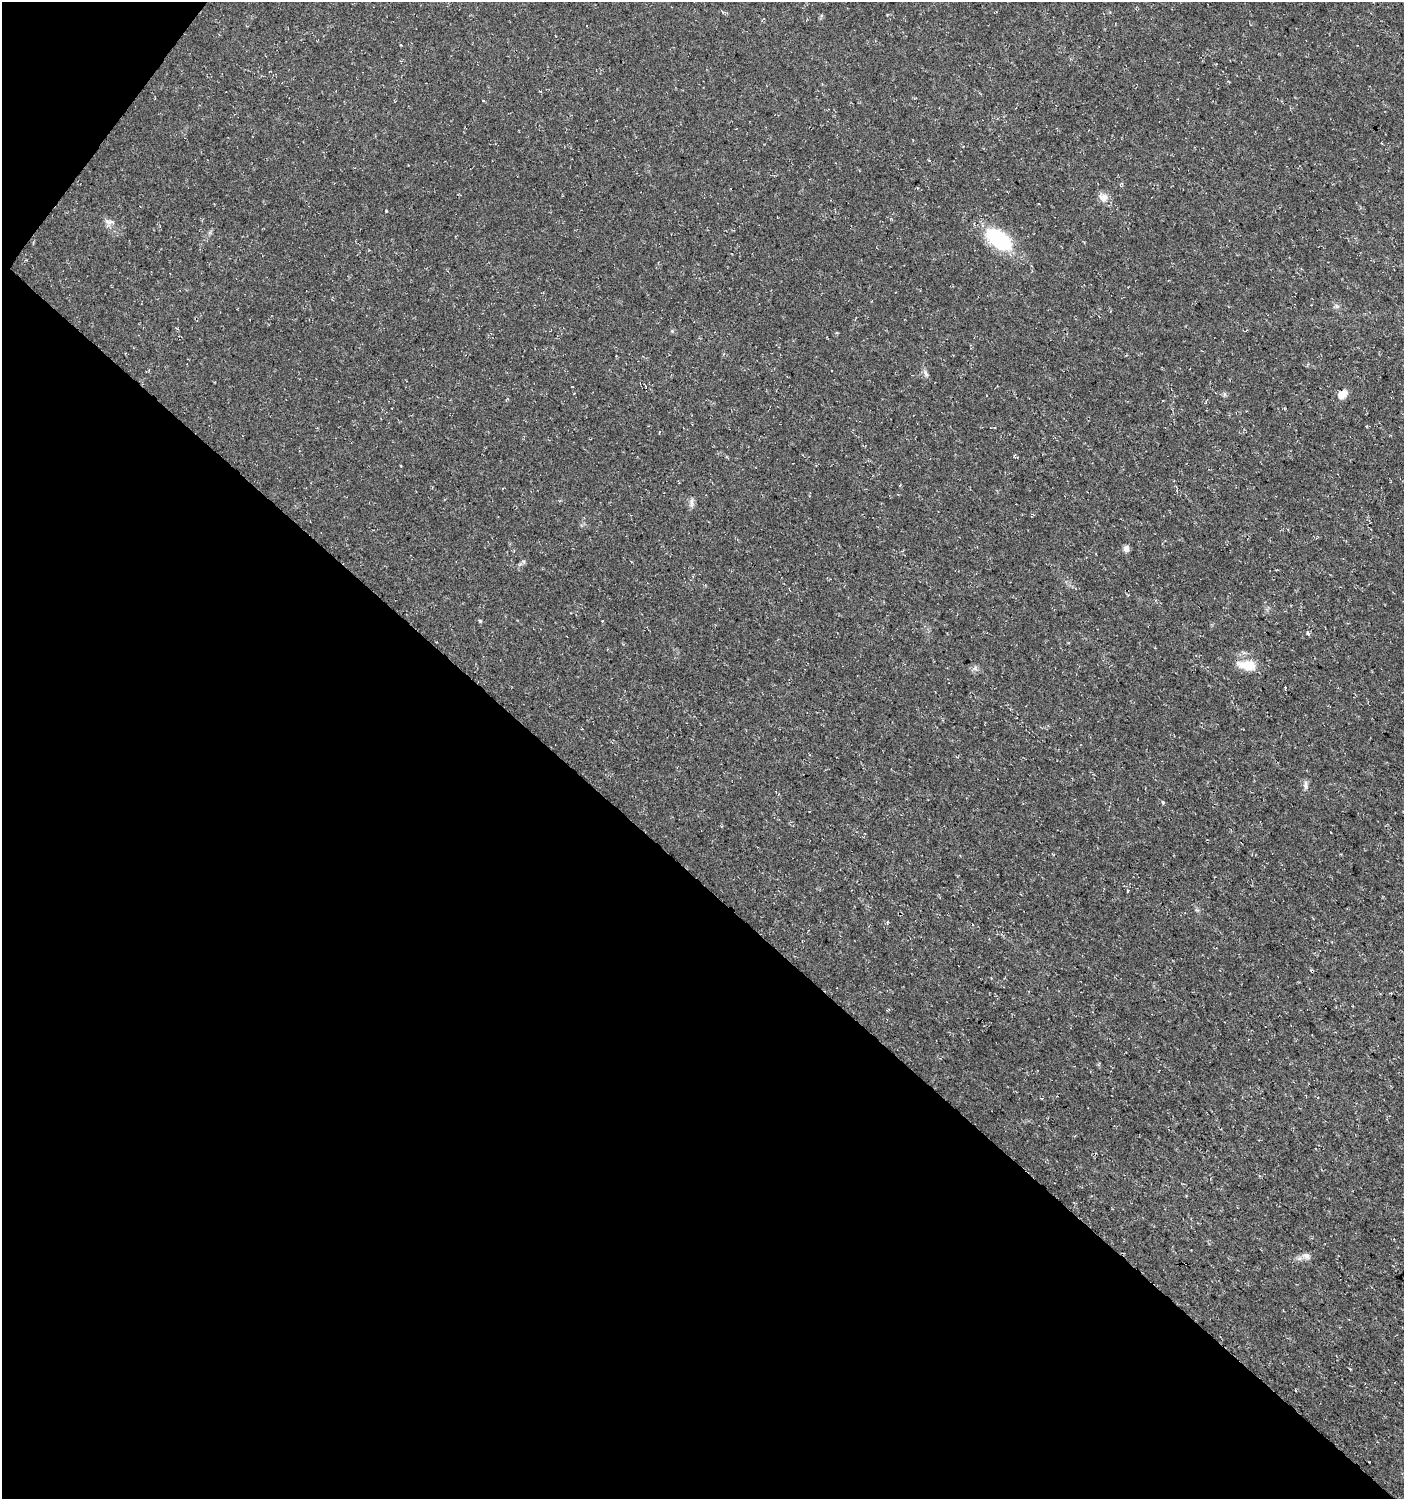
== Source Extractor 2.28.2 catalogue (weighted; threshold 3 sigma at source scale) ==
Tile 9 of 4 x 4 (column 1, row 3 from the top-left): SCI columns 241-1642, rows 1500-2996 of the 6029 x 6004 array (HDU 1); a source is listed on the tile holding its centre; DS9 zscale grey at full resolution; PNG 1406 x 1501 px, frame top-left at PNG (2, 2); no overlay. Shown black and unused: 42% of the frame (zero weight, under 3 of 4 exposures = <1% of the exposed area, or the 3 px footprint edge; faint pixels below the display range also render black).
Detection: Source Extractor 2.28.2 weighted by HDU 2 'WHT'; one run over the whole footprint, this tile lists its part. Background 0.0176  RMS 0.0035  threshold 0.0156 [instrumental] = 3 sigma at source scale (4.5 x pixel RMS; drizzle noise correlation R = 1.50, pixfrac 1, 0.0396/0.0396 arcsec/px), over >= 5 px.
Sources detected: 23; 1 cosmic-ray / hot-pixel residue — not listed; the other 22 listed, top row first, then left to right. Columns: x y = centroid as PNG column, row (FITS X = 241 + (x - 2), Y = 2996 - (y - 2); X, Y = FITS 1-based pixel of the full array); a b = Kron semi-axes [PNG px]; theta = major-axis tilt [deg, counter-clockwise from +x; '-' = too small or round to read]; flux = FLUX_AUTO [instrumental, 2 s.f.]
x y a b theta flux
1103 197 12 9 -21 2.9
386 211 2 2 - 0.25
110 222 13 5 -1 1.2
999 239 31 16 -37 26
1337 306 7 4 -70 0.67
926 373 11 5 -66 0.99
1343 394 12 8 46 3
900 485 4 3 - 0.26
692 502 15 4 88 1.1
1126 548 8 6 73 1.5
523 561 6 4 -18 0.51
480 621 5 4 - 0.46
1308 633 4 3 - 1
1247 665 25 11 -6 6.6
975 668 6 6 - 0.98
1285 687 3 3 - 3.2
1305 785 13 5 85 1.2
1163 802 3 3 - 1.5
1128 891 3 3 - 2.2
887 922 4 3 - 0.33
1312 971 4 3 - 0.43
1306 1256 10 8 -23 1.6
Overlapping masked pixels (flux is a lower limit): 1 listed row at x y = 1312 971